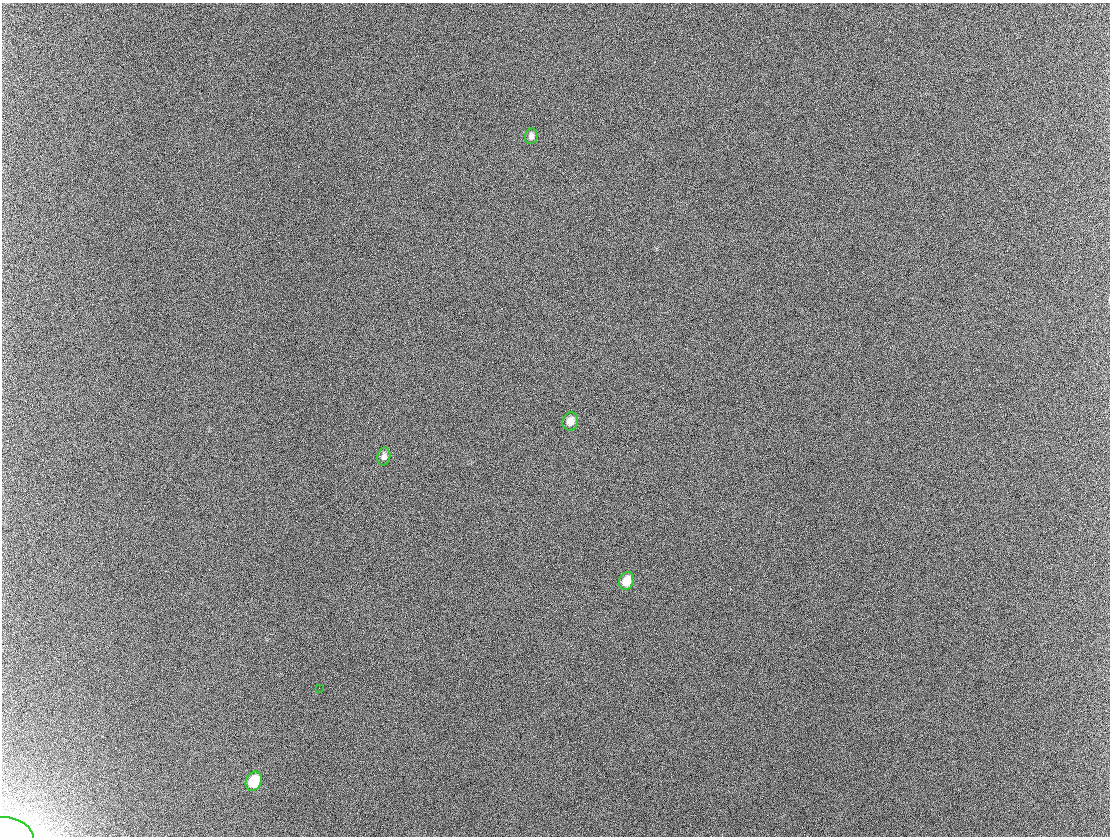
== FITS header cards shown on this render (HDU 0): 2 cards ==
NAXIS1  =                 1108 / Axis length
NAXIS2  =                  834 / Axis length

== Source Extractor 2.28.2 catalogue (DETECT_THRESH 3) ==
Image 1108 x 834 px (HDU 0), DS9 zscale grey, 1 PNG px = 1 image px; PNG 1112 x 838 px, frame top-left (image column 1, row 834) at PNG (2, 3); each listed source drawn as its Kron ellipse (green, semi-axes under 4 px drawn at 4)
Background 323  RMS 42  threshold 127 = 3 sigma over >= 5 px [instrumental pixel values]
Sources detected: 7; all 7 listed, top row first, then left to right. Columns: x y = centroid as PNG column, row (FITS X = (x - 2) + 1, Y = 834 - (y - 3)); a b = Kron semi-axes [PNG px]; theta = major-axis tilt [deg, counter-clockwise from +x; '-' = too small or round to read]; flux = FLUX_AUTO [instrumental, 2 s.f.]
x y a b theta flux
531 136 8 6 82 11000
570 421 9 8 - 23000
384 456 9 6 80 11000
626 581 9 7 70 44000
319 688 2 2 - 1500
254 781 10 7 65 92000
7 835 26 17 -10 47000
At the frame edge (FLAGS 8, measured only in part): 1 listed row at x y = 7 835